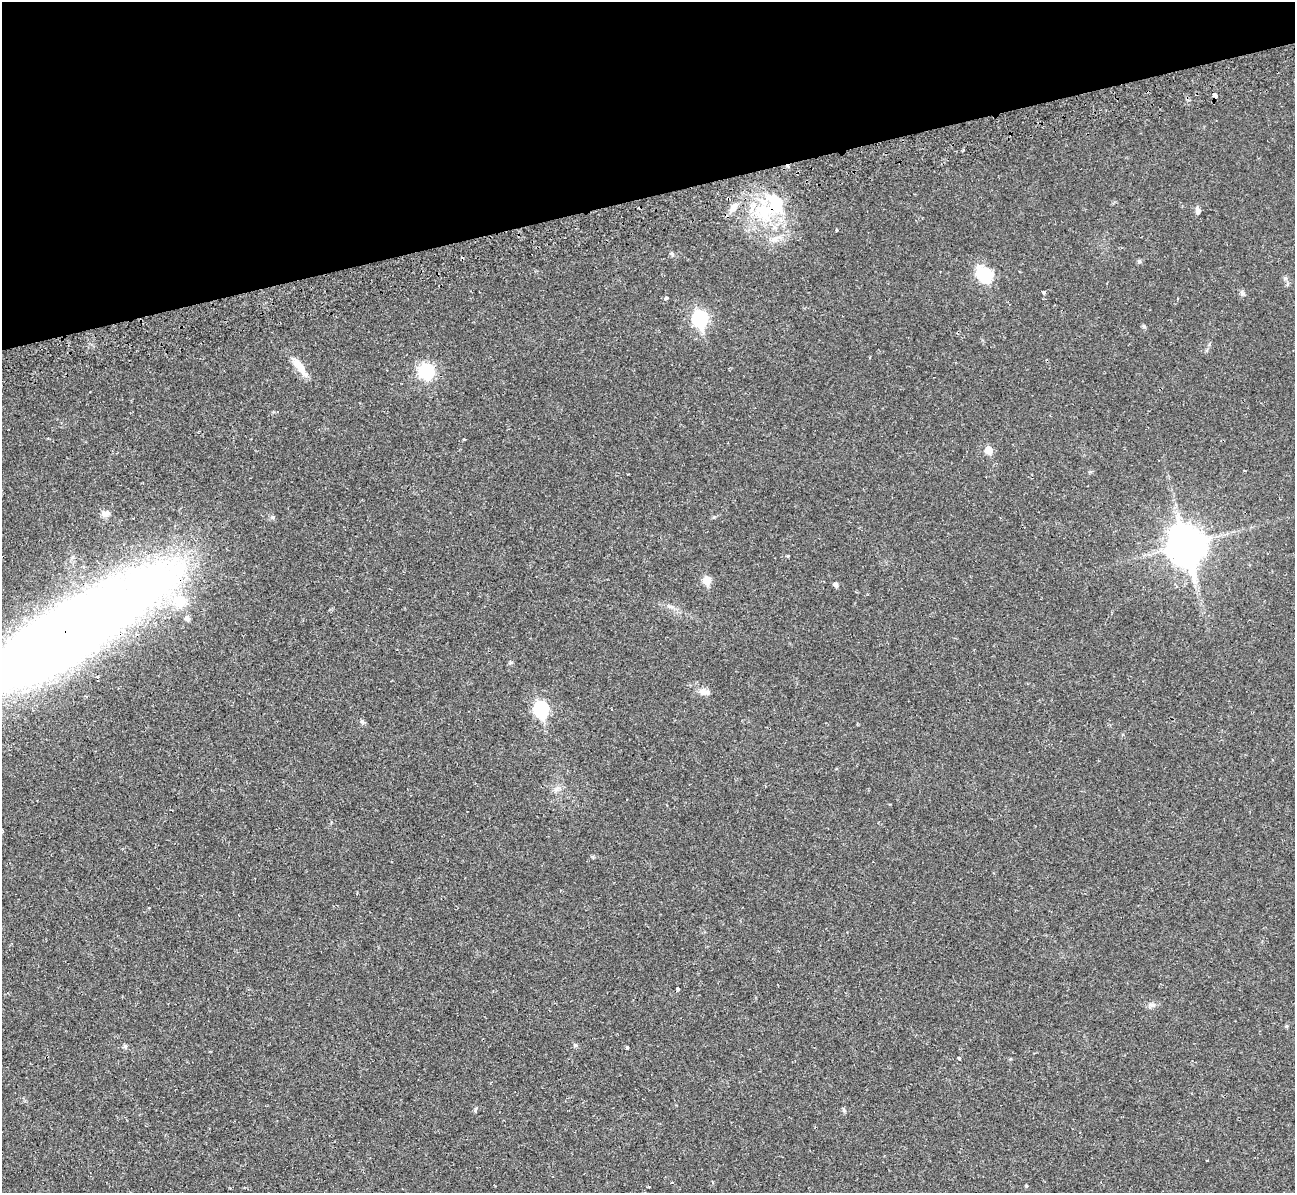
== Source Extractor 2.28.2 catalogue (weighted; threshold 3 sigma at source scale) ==
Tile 3 of 4 x 4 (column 3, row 1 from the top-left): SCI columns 2601-3893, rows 3878-5068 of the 5239 x 5221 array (HDU 1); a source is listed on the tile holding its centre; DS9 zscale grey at full resolution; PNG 1297 x 1195 px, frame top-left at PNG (2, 2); no overlay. Shown black and unused: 16% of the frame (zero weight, under 2 of 3 exposures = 3% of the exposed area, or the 3 px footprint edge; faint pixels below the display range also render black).
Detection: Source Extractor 2.28.2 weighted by HDU 2 'WHT'; one run over the whole footprint, this tile lists its part. Background 0.0272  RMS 0.0041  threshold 0.0185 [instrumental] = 3 sigma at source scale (4.5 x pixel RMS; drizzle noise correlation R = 1.50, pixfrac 1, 0.05/0.05 arcsec/px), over >= 5 px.
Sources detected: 41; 2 inside a brighter object's white glare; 2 cosmic-ray / hot-pixel residue — not listed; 2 inside a brighter listed object's ellipse — not listed separately; the other 35 listed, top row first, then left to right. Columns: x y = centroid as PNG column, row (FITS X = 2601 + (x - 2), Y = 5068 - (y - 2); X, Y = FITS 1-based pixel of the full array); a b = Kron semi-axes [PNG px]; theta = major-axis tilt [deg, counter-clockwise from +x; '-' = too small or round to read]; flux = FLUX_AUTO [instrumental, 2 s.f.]
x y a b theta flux
1214 95 6 3 -78 2.4
776 204 37 17 -59 16
733 207 17 7 60 2.9
1198 211 8 6 -80 1.4
836 230 4 2 - 0.38
775 239 10 7 11 2.1
672 254 6 4 -44 0.57
1139 261 5 5 - 0.64
987 275 7 6 - 25
1044 293 5 3 - 0.55
1242 293 7 4 -46 0.81
666 298 5 4 - 0.6
700 319 8 7 - 74
1144 326 5 4 - 0.62
299 366 26 9 -53 5.2
426 371 12 11 - 20
464 439 3 3 - 1.1
989 450 5 5 - 7.7
106 514 11 7 4 1.7
1186 545 15 12 -76 770
788 556 4 3 - 0.41
707 580 6 5 - 9.5
836 585 6 5 - 1.2
187 618 6 6 - 1.5
58 641 182 48 33 600
704 692 16 8 -11 2.5
541 709 8 7 - 60
557 789 9 6 28 1.5
1152 1005 11 5 -8 1.4
1286 1026 5 4 - 0.44
125 1046 6 5 - 0.71
627 1047 3 3 - 0.89
959 1058 3 3 - 0.79
844 1110 6 5 - 0.68
1026 1186 4 4 - 0.46
Overlapping masked pixels (flux is a lower limit): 3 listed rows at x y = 1214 95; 776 204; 58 641
Isophote crosses this tile's border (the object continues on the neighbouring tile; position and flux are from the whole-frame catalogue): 1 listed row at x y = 58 641
Unlisted compact peaks at least as high as the median listed source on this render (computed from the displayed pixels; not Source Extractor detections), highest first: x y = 475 1110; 362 721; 575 1045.